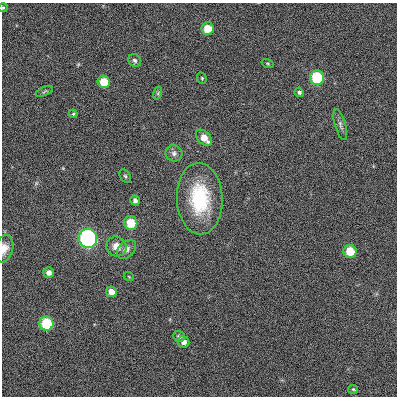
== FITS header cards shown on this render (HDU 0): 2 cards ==
NAXIS1  =                  395
NAXIS2  =                  394

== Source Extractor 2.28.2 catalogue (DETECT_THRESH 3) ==
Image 395 x 394 px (HDU 0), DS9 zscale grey, 1 PNG px = 1 image px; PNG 399 x 398 px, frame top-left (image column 1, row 394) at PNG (2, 3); each listed source drawn as its Kron ellipse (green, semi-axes under 4 px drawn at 4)
Background 0.109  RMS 0.002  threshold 0.00586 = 3 sigma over >= 5 px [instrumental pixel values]
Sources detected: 30; all 30 listed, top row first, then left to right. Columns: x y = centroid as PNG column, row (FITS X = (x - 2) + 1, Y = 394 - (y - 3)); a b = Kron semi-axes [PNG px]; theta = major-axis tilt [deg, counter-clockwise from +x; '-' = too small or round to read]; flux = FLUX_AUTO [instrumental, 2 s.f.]
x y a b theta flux
3 8 4 4 - 0.14
207 29 6 6 - 2.3
135 60 7 6 - 0.3
268 63 6 3 -19 0.13
202 78 6 4 -70 0.16
317 78 7 7 - 7.1
104 82 6 6 - 2.9
44 91 9 3 22 0.19
299 92 5 4 - 0.29
158 93 7 4 73 0.23
73 114 4 4 - 0.15
340 125 16 5 -74 0.49
204 138 10 6 -44 1.6
174 153 8 8 - 0.51
125 176 7 5 -59 0.25
200 199 36 23 -87 9.4
135 200 5 4 - 0.39
131 223 7 6 - 3.2
88 238 10 9 - 21
116 246 10 9 - 1.3
4 249 14 8 75 1.1
127 249 11 7 43 0.67
350 251 6 6 - 3.1
49 272 5 5 - 0.64
129 277 5 3 - 0.11
111 292 5 5 - 1.1
46 324 7 7 - 5.3
179 336 6 5 - 0.33
184 342 6 5 - 0.65
353 389 5 4 - 0.15
At the frame edge (FLAGS 8, measured only in part): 2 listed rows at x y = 3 8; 4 249